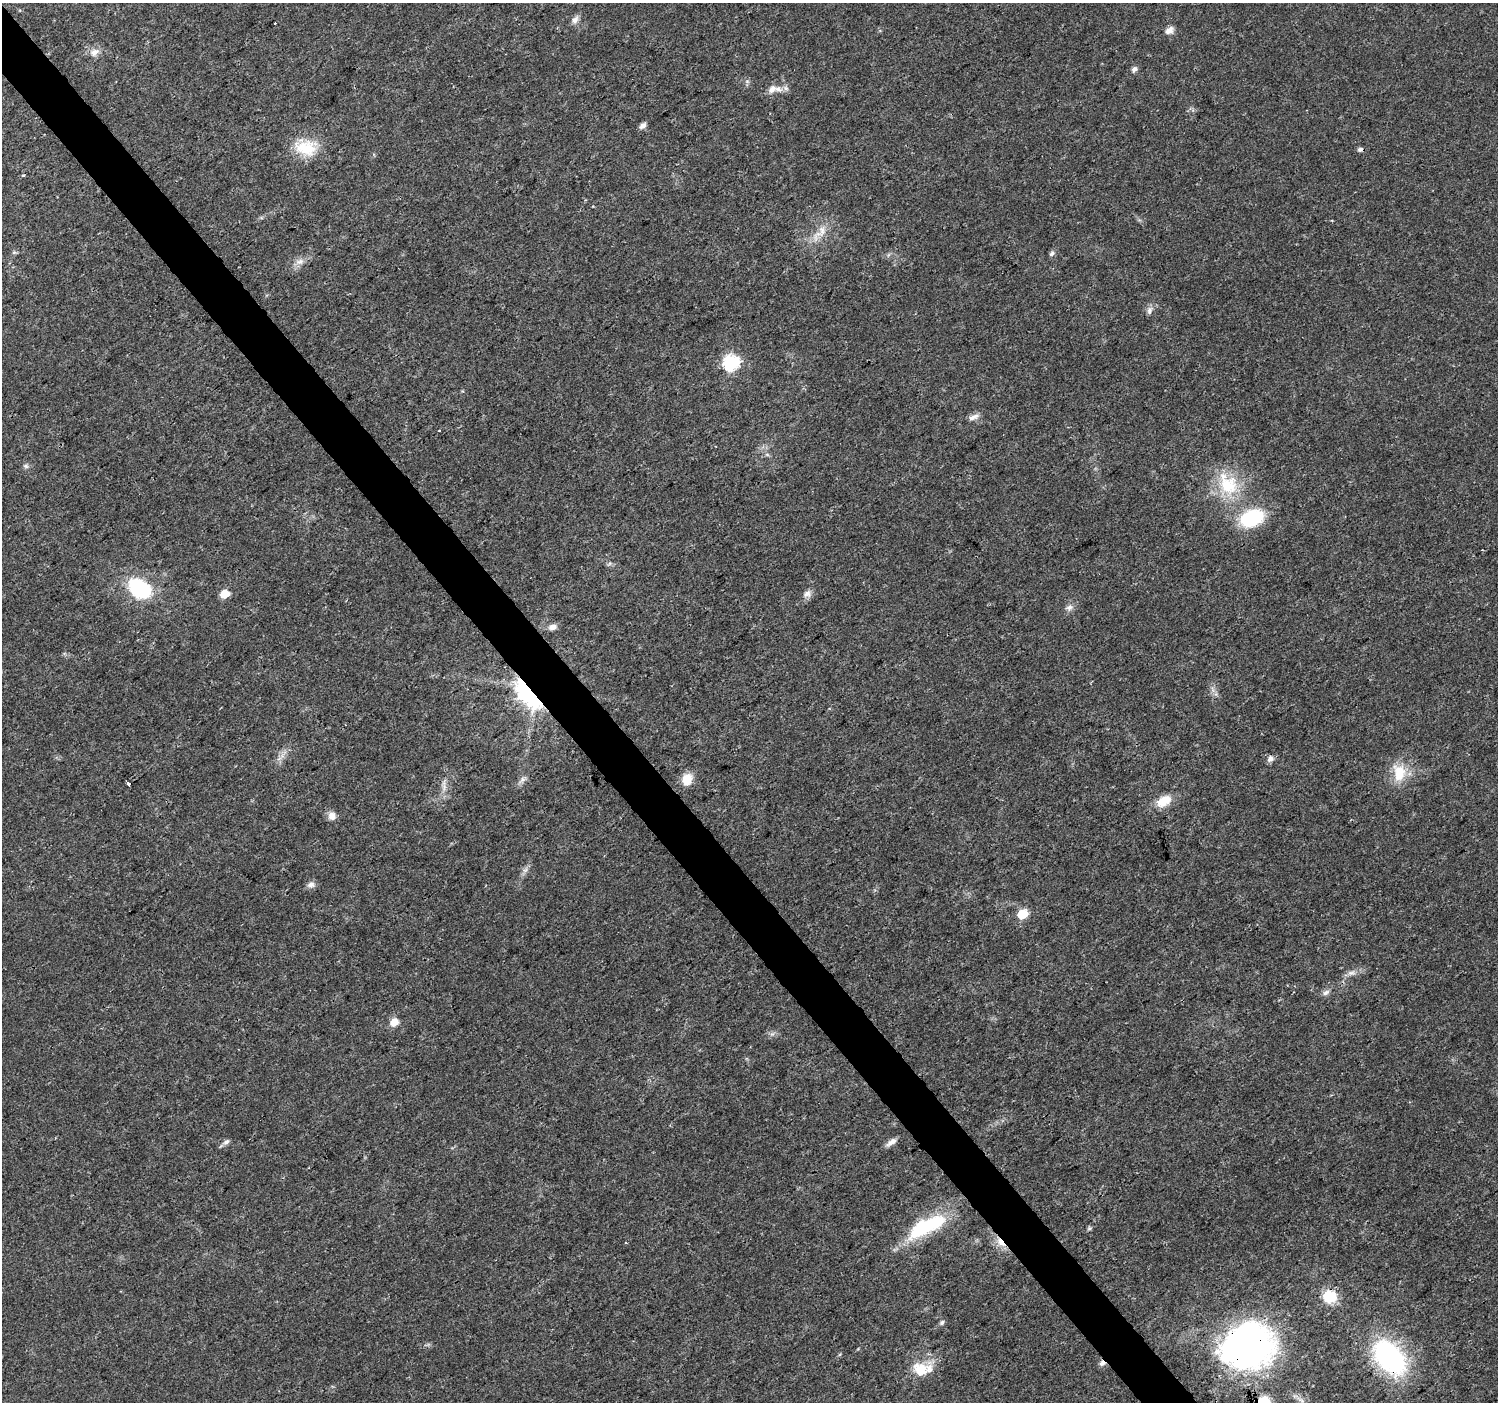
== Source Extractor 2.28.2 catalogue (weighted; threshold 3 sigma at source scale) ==
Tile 11 of 4 x 4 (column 3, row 3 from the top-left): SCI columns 3001-4496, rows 1604-3003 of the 5995 x 5943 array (HDU 1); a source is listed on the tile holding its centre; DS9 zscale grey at full resolution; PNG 1500 x 1404 px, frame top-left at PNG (2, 3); no overlay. Shown black and unused: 4% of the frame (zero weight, under 3 of 4 exposures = <1% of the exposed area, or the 3 px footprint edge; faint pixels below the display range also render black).
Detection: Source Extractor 2.28.2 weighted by HDU 2 'WHT'; one run over the whole footprint, this tile lists its part. Background 0.0244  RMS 0.0022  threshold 0.00978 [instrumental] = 3 sigma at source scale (4.5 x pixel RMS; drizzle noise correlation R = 1.50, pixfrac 1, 0.0396/0.0396 arcsec/px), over >= 5 px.
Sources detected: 53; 2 cosmic-ray / hot-pixel residue — not listed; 1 inside a brighter listed object's ellipse — not listed separately; the other 50 listed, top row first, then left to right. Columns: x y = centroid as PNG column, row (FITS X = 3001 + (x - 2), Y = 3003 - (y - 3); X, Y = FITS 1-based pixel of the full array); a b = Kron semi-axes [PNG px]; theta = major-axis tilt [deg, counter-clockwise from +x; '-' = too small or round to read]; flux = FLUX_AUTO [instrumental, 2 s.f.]
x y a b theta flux
575 20 12 8 63 1.1
1169 30 11 7 37 1.3
94 52 14 10 30 1.6
1134 69 5 5 - 1
778 89 11 7 -4 1.5
643 125 8 6 41 0.98
306 148 30 22 -12 7.6
23 175 4 3 - 0.29
820 233 32 10 48 3.6
14 252 6 5 - 0.38
1052 254 7 6 - 0.65
300 262 12 7 10 1.4
1149 310 11 7 79 0.94
731 362 7 7 - 47
973 417 15 6 21 1.1
439 430 3 3 - 0.52
26 466 8 6 -16 0.54
1228 485 30 28 -56 11
1252 518 21 14 21 17
140 588 17 12 -38 24
225 594 6 5 - 5.6
807 594 10 8 41 1.2
1069 608 11 8 22 1
553 627 11 7 14 1.1
528 694 33 14 -51 27
1270 759 10 8 51 0.9
1399 773 24 16 -84 5.7
687 779 14 12 66 3.2
522 780 12 6 49 0.94
128 783 3 3 - 5
444 786 19 6 -88 1.5
1164 801 19 12 31 3.9
332 816 10 9 - 1.6
525 870 8 5 44 0.7
311 885 11 8 9 1
1022 914 6 5 - 10
1351 973 12 7 12 1.2
1326 992 10 6 32 0.84
394 1022 11 9 43 2.1
226 1142 8 6 44 0.79
891 1142 14 6 35 1.3
927 1226 53 18 27 16
1089 1228 6 5 - 0.37
1001 1242 16 7 -50 2.2
1329 1297 15 14 - 5.4
942 1322 7 5 56 0.48
1248 1346 44 37 23 96
1389 1357 39 25 -49 38
1102 1363 8 7 - 0.83
920 1369 24 20 -10 5.6
Overlapping masked pixels (flux is a lower limit): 5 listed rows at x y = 528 694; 1001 1242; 1248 1346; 1389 1357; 1102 1363